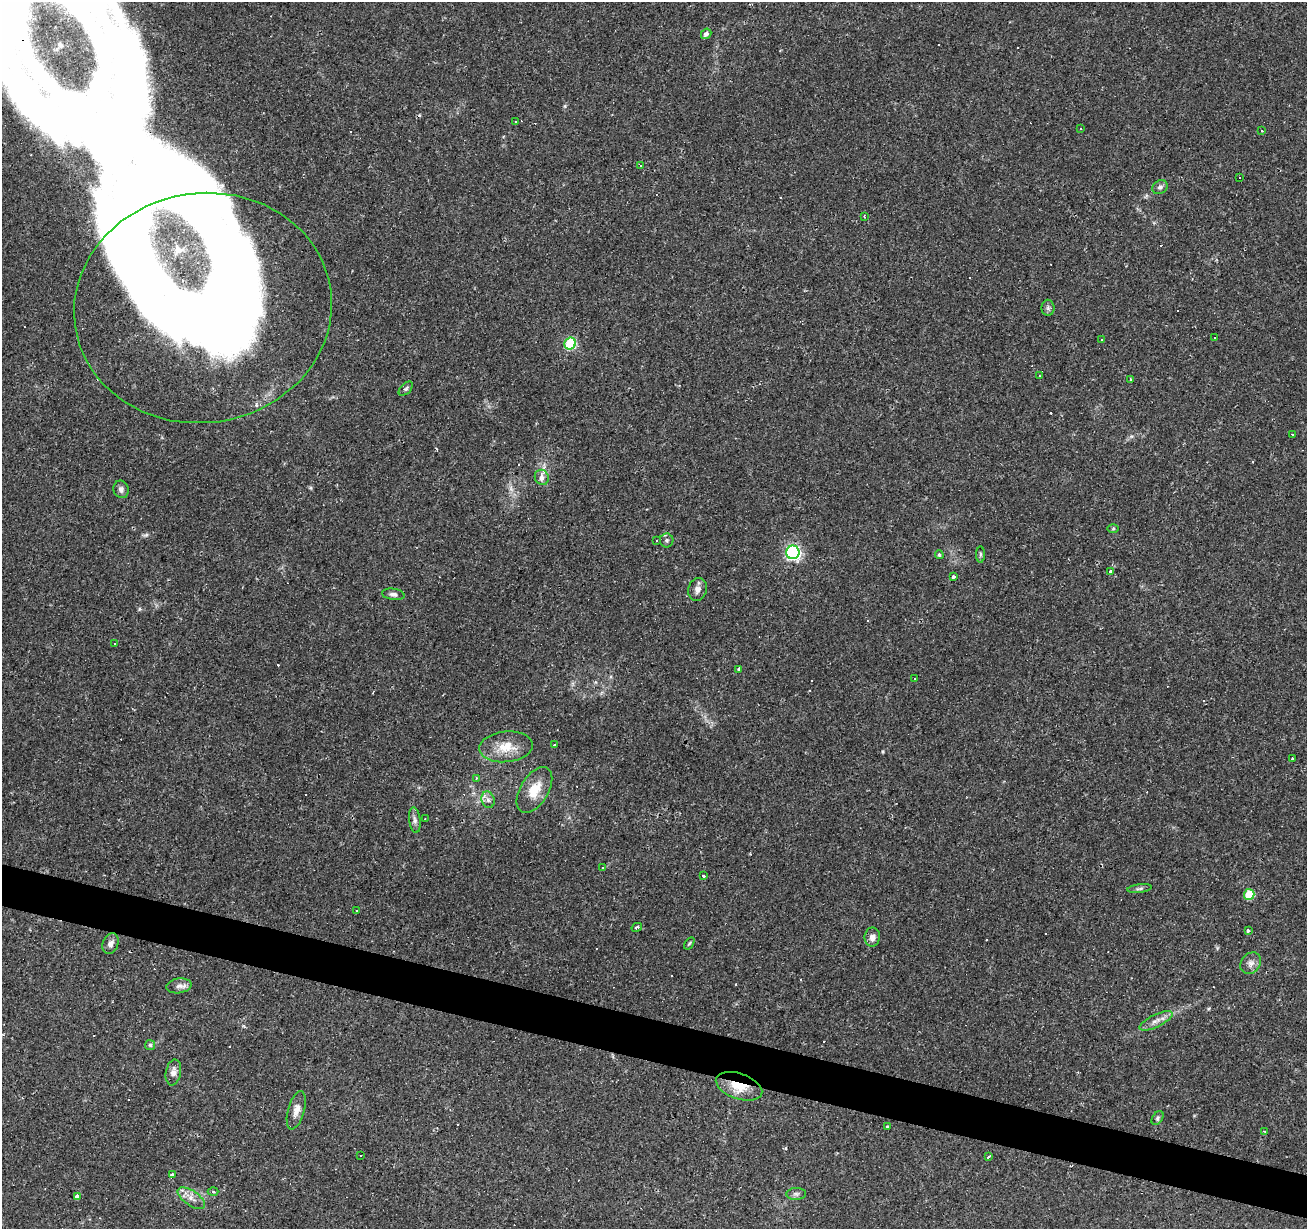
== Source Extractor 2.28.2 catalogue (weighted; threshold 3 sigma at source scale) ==
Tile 6 of 4 x 4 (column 2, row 2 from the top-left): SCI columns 1307-2611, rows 2669-3895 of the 5226 x 5399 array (HDU 1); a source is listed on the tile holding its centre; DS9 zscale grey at full resolution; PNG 1309 x 1231 px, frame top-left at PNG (2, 2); each listed source drawn as its Kron ellipse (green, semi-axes under 4 px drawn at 4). Shown black and unused: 3% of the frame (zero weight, under 2 of 3 exposures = <1% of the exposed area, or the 3 px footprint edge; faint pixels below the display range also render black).
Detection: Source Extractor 2.28.2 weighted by HDU 2 'WHT'; one run over the whole footprint, this tile lists its part. Background 0.0437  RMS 0.004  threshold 0.0178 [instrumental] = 3 sigma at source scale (4.5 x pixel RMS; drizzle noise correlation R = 1.50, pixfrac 1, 0.0396/0.0396 arcsec/px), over >= 5 px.
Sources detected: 114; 3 inside a brighter object's white glare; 42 cosmic-ray / hot-pixel residue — neither listed nor drawn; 2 inside a brighter listed object's ellipse — not listed separately; the other 67 listed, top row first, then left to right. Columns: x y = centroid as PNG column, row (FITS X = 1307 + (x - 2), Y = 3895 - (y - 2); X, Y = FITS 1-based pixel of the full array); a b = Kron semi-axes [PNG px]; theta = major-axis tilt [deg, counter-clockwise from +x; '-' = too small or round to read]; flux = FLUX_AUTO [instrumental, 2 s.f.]
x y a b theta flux
706 34 5 4 - 1.3
516 122 3 2 - 0.28
1080 129 3 2 - 0.71
1261 131 3 3 - 0.38
640 166 3 2 - 0.36
1239 177 3 2 - 0.55
1160 187 8 6 36 1.2
864 216 3 2 - 0.31
203 308 129 115 9 530
1048 308 8 6 -90 1
1215 338 3 2 - 0.49
1102 339 3 3 - 1.2
570 344 6 5 - 33
1039 376 3 2 - 0.29
1131 380 4 3 - 0.64
406 389 8 5 45 0.9
1292 434 3 2 - 0.43
542 477 8 7 - 2.4
121 489 9 7 -70 1.5
1113 528 6 4 1 0.5
667 540 7 7 - 0.98
656 541 3 2 - 0.42
793 552 7 6 - 93
980 554 8 4 90 0.59
939 555 4 4 - 0.57
1111 571 4 3 - 1.6
953 577 4 3 - 0.78
697 589 12 9 76 2.2
393 594 11 5 -8 1.4
114 644 2 2 - 0.35
739 669 3 3 - 1.9
915 679 2 2 - 0.35
555 744 4 3 - 0.58
506 747 27 15 5 8.7
1292 758 3 3 - 2.5
477 778 3 3 - 0.51
534 790 25 14 59 8.4
488 800 8 6 -73 1.6
425 819 3 2 - 0.45
415 820 13 5 -83 1.7
603 868 3 2 - 0.63
703 876 3 3 - 1.8
1140 889 12 4 7 0.96
1249 894 5 5 - 14
357 911 3 3 - 0.92
637 927 5 3 - 1.2
1248 931 3 3 - 3.8
872 937 9 8 - 2.2
689 943 7 3 56 0.49
111 944 11 7 67 1.9
1251 963 12 9 50 2.2
179 986 12 7 9 1.9
1156 1021 18 6 26 2.8
150 1045 5 5 - 0.65
173 1072 13 7 80 2.3
739 1086 24 13 -18 8.9
296 1110 19 8 74 3.2
1157 1118 7 5 56 0.77
887 1127 3 3 - 0.98
1265 1131 4 3 - 0.48
360 1155 3 3 - 1.6
989 1157 4 3 - 2.3
172 1175 3 3 - 2.7
213 1192 5 3 - 0.49
796 1194 10 6 2 1.2
77 1196 4 3 - 85
191 1198 16 7 -35 3
Overlapping masked pixels (flux is a lower limit): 2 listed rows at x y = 203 308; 739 1086
Isophote crosses this tile's border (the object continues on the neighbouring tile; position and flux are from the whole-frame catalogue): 1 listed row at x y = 203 308